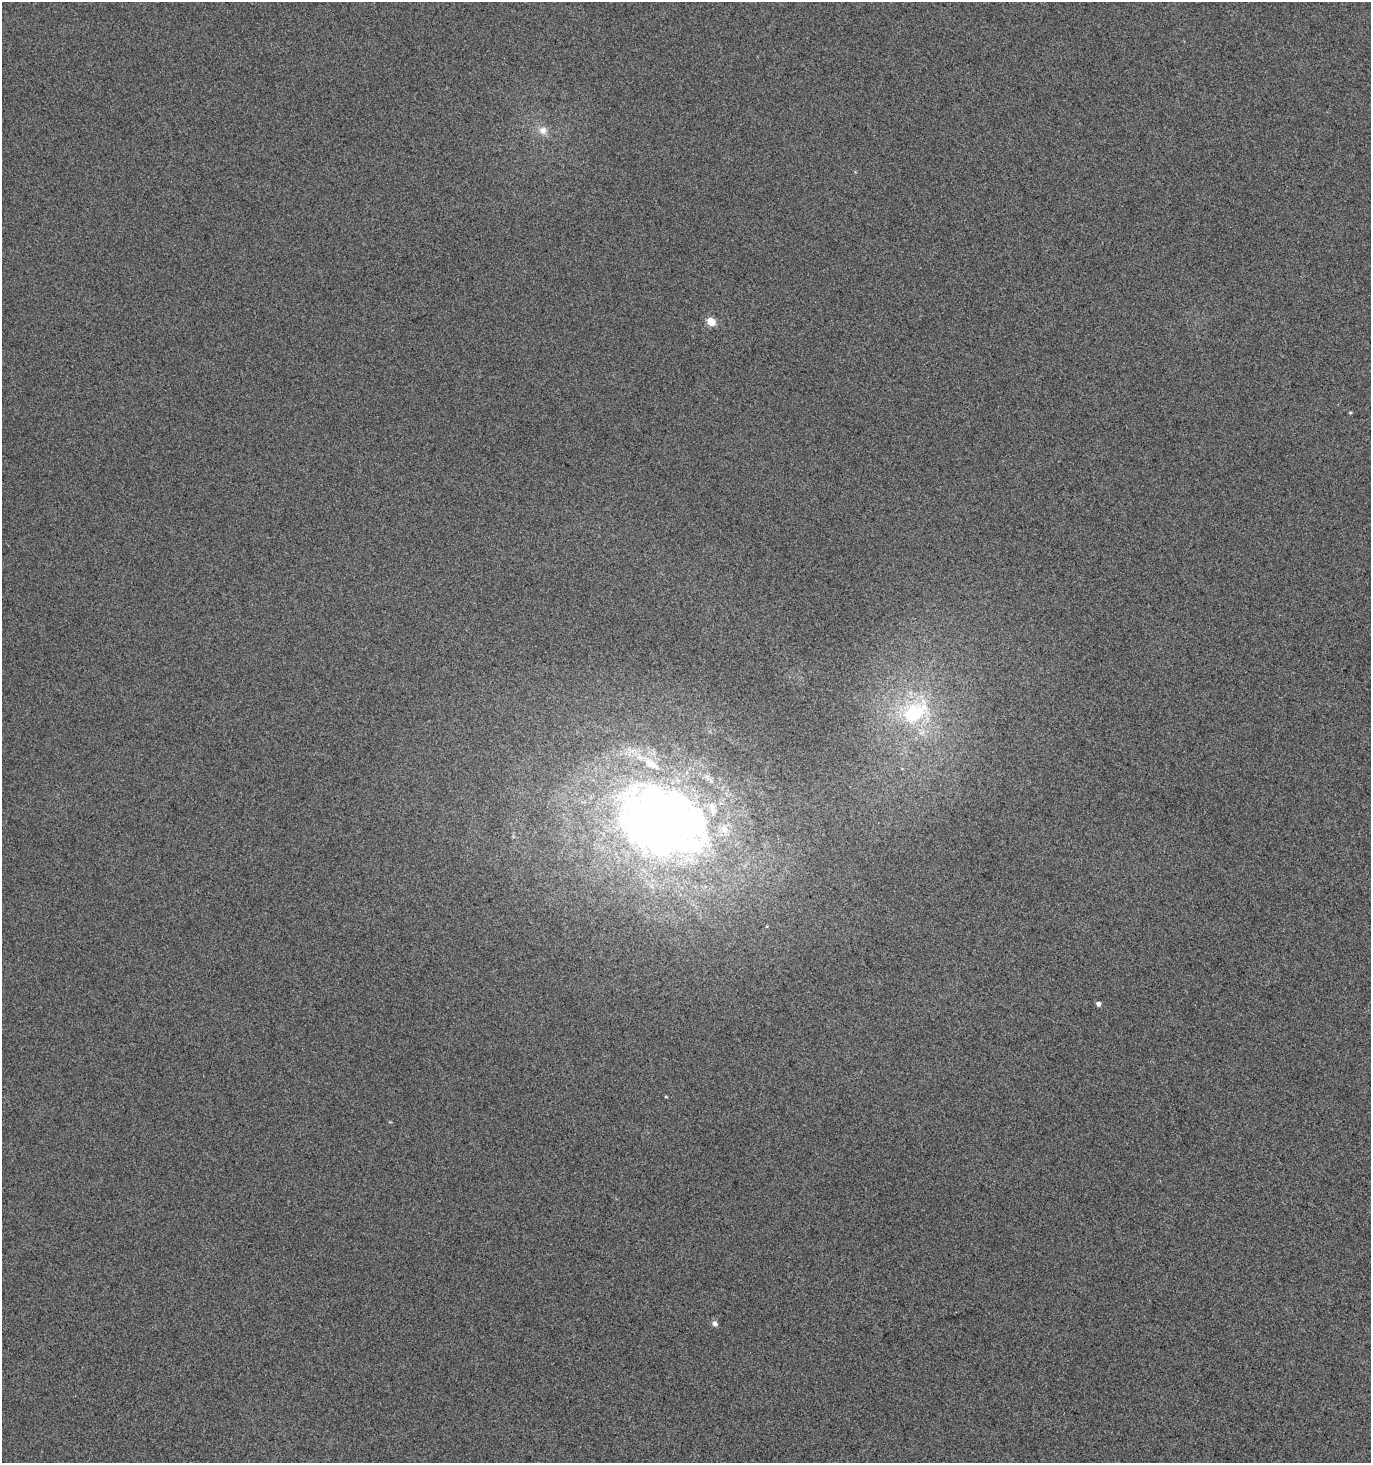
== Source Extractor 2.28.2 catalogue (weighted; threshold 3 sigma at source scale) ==
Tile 6 of 4 x 4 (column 2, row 2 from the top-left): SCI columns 1563-2931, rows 2930-4390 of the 5933 x 5854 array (HDU 1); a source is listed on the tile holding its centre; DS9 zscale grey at full resolution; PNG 1373 x 1465 px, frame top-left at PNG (2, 2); no overlay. Shown black and unused: <1% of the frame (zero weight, under 3 of 5 exposures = <1% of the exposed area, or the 3 px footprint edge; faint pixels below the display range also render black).
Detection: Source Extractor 2.28.2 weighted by HDU 2 'WHT'; one run over the whole footprint, this tile lists its part. Background 0.0149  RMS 0.086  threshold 0.385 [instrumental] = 3 sigma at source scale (4.5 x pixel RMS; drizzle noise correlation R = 1.50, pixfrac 1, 0.0396/0.0396 arcsec/px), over >= 5 px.
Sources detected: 9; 1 inside a brighter listed object's ellipse — not listed separately; the other 8 listed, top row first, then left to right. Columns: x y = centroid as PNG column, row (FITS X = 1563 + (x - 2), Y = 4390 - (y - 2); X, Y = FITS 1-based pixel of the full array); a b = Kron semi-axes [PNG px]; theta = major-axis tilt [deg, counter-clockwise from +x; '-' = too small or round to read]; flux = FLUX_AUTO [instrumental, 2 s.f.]
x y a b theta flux
543 130 11 11 - 67
711 321 5 5 - 260
1350 412 5 3 - 8.4
914 712 36 24 37 700
662 820 77 55 -22 8000
1098 1004 4 4 - 32
666 1097 5 3 - 7.1
715 1323 6 5 - 39